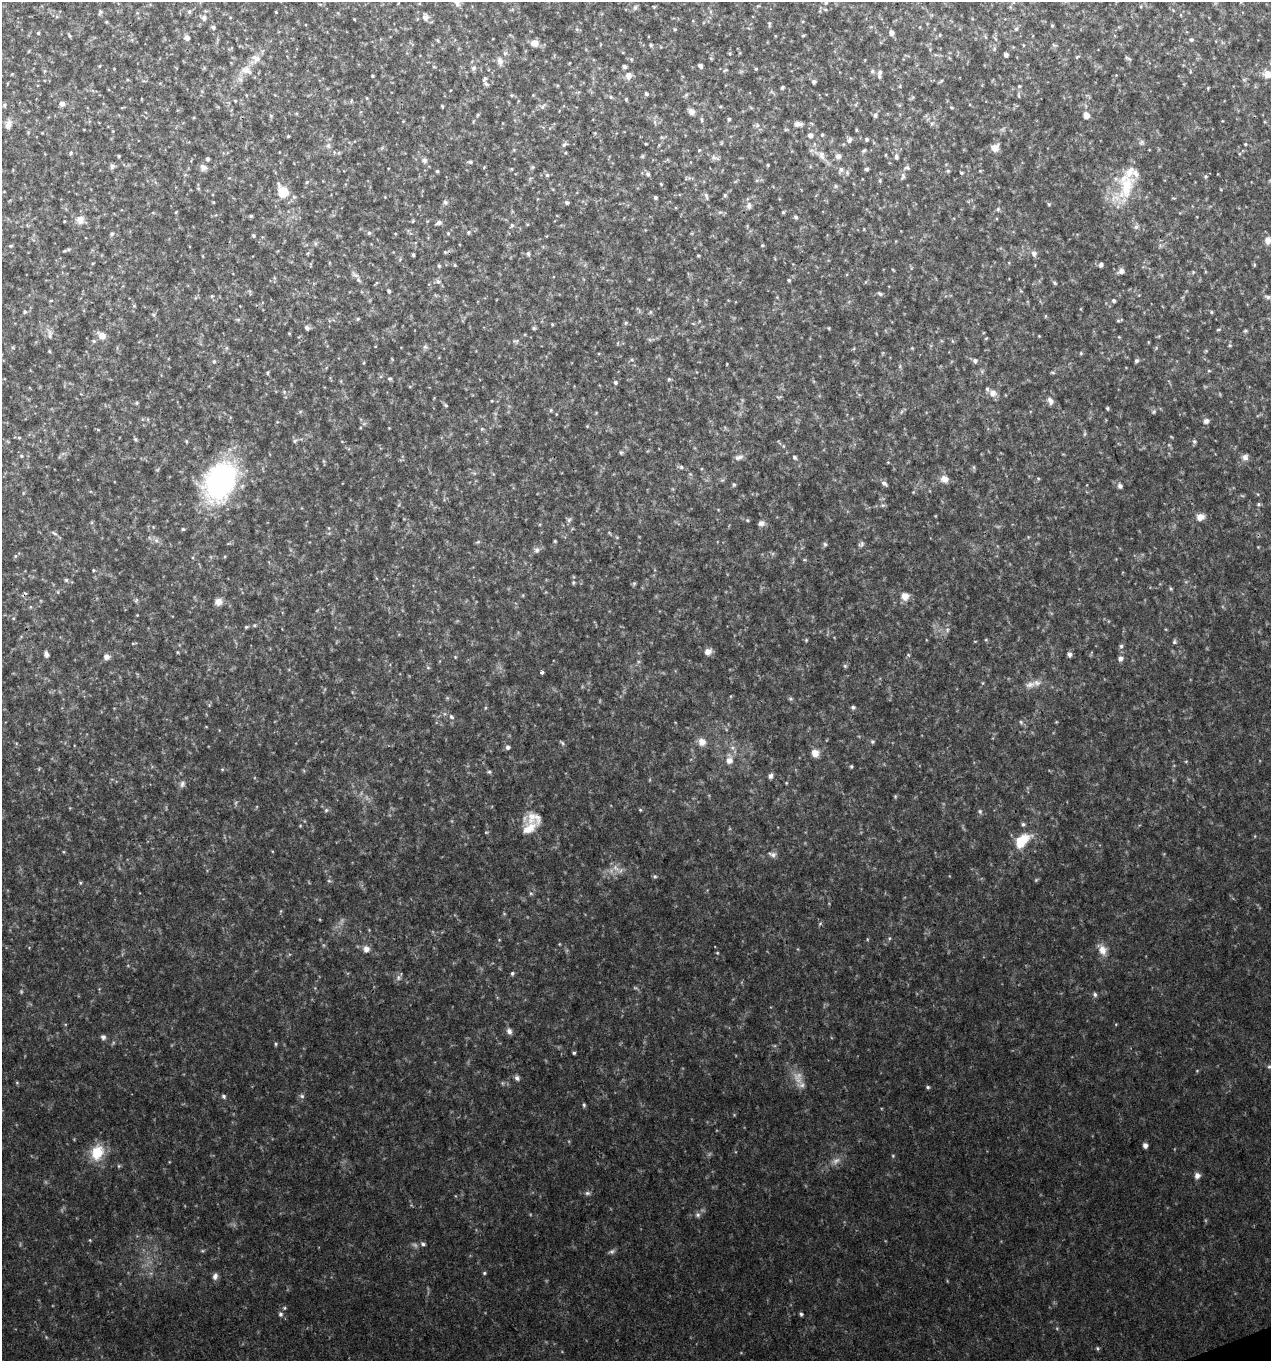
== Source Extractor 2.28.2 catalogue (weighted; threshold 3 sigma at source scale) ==
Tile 6 of 4 x 4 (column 2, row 2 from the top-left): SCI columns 1396-2664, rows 2722-4080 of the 5274 x 5444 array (HDU 1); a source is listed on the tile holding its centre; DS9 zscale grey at full resolution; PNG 1273 x 1363 px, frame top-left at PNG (2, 2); no overlay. Shown black and unused: <1% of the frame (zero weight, under 3 of 4 exposures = <1% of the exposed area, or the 3 px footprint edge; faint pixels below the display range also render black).
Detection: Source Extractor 2.28.2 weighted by HDU 2 'WHT'; one run over the whole footprint, this tile lists its part. Background 0.0305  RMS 0.0038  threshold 0.0171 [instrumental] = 3 sigma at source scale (4.5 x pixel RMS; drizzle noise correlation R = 1.50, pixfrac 1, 0.0396/0.0396 arcsec/px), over >= 5 px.
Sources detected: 466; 20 too faint to see at this stretch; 1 cosmic-ray / hot-pixel residue — not listed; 11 inside a brighter listed object's ellipse — not listed separately; the other 434 listed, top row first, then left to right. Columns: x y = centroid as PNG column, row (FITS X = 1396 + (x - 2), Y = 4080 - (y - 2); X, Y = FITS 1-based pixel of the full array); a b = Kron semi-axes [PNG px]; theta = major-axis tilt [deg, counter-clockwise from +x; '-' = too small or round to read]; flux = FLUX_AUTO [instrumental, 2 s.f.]
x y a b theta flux
1013 2 5 3 - 0.4
826 3 6 5 - 0.64
758 6 5 4 - 0.39
635 7 8 6 56 0.96
654 7 4 4 - 0.4
825 9 6 4 -1 0.56
189 11 6 6 - 0.98
100 12 8 5 71 0.74
276 12 3 2 - 0.29
711 12 6 4 -72 0.65
1181 15 5 3 - 0.32
425 17 8 7 - 2.1
204 18 8 7 - 1.8
354 19 3 2 - 0.3
693 21 5 3 - 0.3
106 22 4 4 - 0.4
769 24 8 4 -86 0.65
1052 25 5 4 - 0.5
213 27 6 5 - 0.83
675 29 5 4 - 0.47
1016 29 7 5 57 0.83
38 33 4 3 - 0.57
891 33 5 5 - 1.9
69 35 7 3 -52 0.51
803 35 5 3 - 0.41
940 35 5 5 - 0.45
187 38 6 5 - 2
437 40 5 4 - 0.46
1191 40 6 5 - 0.91
534 43 9 8 - 2.8
651 45 5 4 - 0.67
1023 45 5 3 - 0.33
1054 45 7 4 -44 0.62
994 49 6 4 48 0.64
29 51 5 3 - 0.35
505 53 7 6 - 1.1
730 53 4 4 - 0.52
1006 55 4 4 - 1.6
1077 57 7 4 30 0.5
1126 57 7 6 - 0.78
711 58 6 5 - 0.49
631 59 5 4 - 0.52
500 61 13 8 -74 2.3
569 63 3 2 - 0.31
100 66 5 3 - 0.34
700 66 5 4 - 1.4
434 67 5 3 - 0.34
625 67 4 4 - 1.1
473 68 7 6 - 1.2
756 69 4 4 - 0.46
246 70 20 14 3 5.9
725 70 7 3 22 0.43
44 71 6 4 71 0.47
872 71 6 6 - 0.93
1190 72 6 3 -90 0.44
880 73 9 6 71 1.4
12 74 4 3 - 0.33
1267 74 10 9 - 3.9
372 76 3 2 - 0.37
628 76 9 8 - 2.7
941 81 7 3 36 0.47
814 82 4 4 - 0.87
486 84 8 5 -33 0.99
557 85 5 3 - 0.38
900 86 5 3 - 0.45
1019 86 5 4 - 0.52
782 87 4 3 - 0.65
1208 88 4 4 - 0.4
646 94 5 4 - 0.89
511 95 6 5 - 0.58
533 95 4 4 - 0.34
686 95 7 4 46 0.63
1019 95 9 3 -85 0.69
611 97 6 6 - 0.91
913 97 6 4 90 0.52
366 98 5 3 - 0.37
626 99 6 4 -75 0.54
235 101 5 4 - 0.42
351 101 6 3 72 0.46
62 104 5 5 - 2.2
4 105 6 5 - 0.63
442 106 4 3 - 0.51
543 106 12 6 45 1.4
951 107 5 3 - 0.46
751 108 6 4 -20 0.44
691 112 7 6 - 2.4
478 115 5 4 - 0.5
875 115 8 6 73 0.96
1086 115 8 7 - 2.6
729 119 5 5 - 0.63
702 120 8 4 -83 0.7
403 121 4 4 - 0.29
655 122 9 4 -82 0.93
8 124 12 8 76 2.4
798 124 13 7 -3 2
932 124 8 5 61 0.94
757 125 6 6 - 1
856 130 4 3 - 0.45
28 132 5 4 - 0.43
42 133 5 3 - 0.31
810 135 5 5 - 1.9
822 135 5 4 - 0.55
288 136 4 3 - 0.39
662 137 7 5 -20 0.68
866 139 5 5 - 0.65
849 140 8 6 58 1.4
646 143 5 2 - 0.37
564 144 9 5 25 1
1245 144 4 4 - 0.39
328 146 8 7 - 1.4
995 148 8 7 - 4.1
699 150 5 4 - 0.43
864 150 6 4 38 0.67
334 152 6 3 -72 0.49
71 153 6 4 65 0.69
565 153 5 4 - 0.44
821 155 18 9 -60 3.7
885 155 5 3 - 0.38
119 156 4 3 - 0.44
642 156 6 5 - 0.57
838 156 8 7 - 1.7
896 157 7 5 -86 1.1
715 158 14 6 -18 1.8
208 159 4 4 - 0.84
424 160 8 8 - 1.4
470 162 7 5 1 0.81
768 165 4 3 - 0.41
112 166 7 7 - 1.1
203 167 9 8 - 1.8
532 167 7 5 21 0.61
907 168 10 7 5 1.2
511 169 4 4 - 0.38
867 169 4 4 - 0.89
841 170 9 6 57 1.4
437 171 4 4 - 0.53
948 171 5 5 - 0.6
980 171 4 4 - 0.37
847 173 7 5 -71 0.86
961 173 5 4 - 0.45
648 174 7 5 -73 1.1
547 175 5 5 - 0.8
903 176 10 5 73 1.1
880 180 5 4 - 0.51
307 182 5 5 - 0.6
661 184 4 3 - 0.42
835 186 6 5 - 0.76
1126 187 53 23 58 21
283 192 13 10 -58 10
725 195 5 5 - 0.69
706 196 10 5 -76 1.1
294 197 6 6 - 0.86
385 197 4 4 - 0.28
655 198 5 4 - 0.74
213 202 4 3 - 0.33
445 202 8 6 -63 0.99
567 202 5 4 - 0.98
1049 204 5 4 - 0.47
749 206 9 7 -76 1.6
998 209 6 5 - 0.74
176 212 3 3 - 0.35
720 212 6 5 - 0.81
783 212 5 4 - 0.55
153 213 5 3 - 0.31
251 216 5 4 - 0.63
796 217 5 5 - 0.82
80 220 11 10 - 3.5
64 221 3 2 - 0.32
413 221 5 4 - 0.44
439 223 8 5 18 1.2
527 224 5 3 - 0.34
512 225 7 5 61 0.77
1136 227 8 7 - 1.3
864 229 5 3 - 0.29
469 232 6 5 - 0.7
369 233 6 5 - 0.82
448 233 6 5 - 0.59
112 234 7 5 43 0.8
253 235 5 4 - 0.63
1268 240 9 7 87 2.4
896 241 5 3 - 0.28
315 243 7 5 90 0.77
762 245 4 4 - 0.47
11 246 6 4 4 0.53
64 251 9 4 15 0.67
445 252 8 5 13 0.76
308 253 6 4 71 0.5
1034 253 8 7 - 1.7
528 254 6 5 - 0.9
413 255 3 3 - 0.66
698 255 4 3 - 0.45
203 256 5 3 - 0.31
400 259 6 4 57 0.53
93 263 5 3 - 0.32
1101 264 6 5 - 1.1
455 265 4 4 - 0.47
1254 265 5 4 - 0.42
439 266 5 4 - 0.64
893 270 5 3 - 0.35
1121 271 8 6 22 2.2
1193 272 6 5 - 0.56
355 275 11 6 -36 1.4
789 280 4 4 - 0.6
438 282 8 7 - 1.3
865 282 5 4 - 0.41
376 283 7 3 44 0.42
1054 283 7 5 -42 0.61
389 291 4 4 - 0.85
1021 291 6 3 -71 0.47
880 294 7 5 -27 0.89
212 296 5 4 - 0.51
1268 297 10 5 -10 1.1
51 301 5 3 - 0.41
1113 301 5 4 - 0.77
134 306 5 4 - 0.49
25 312 5 5 - 0.63
650 312 6 5 - 0.63
1211 312 5 4 - 0.48
153 315 6 6 - 0.76
1045 316 5 3 - 0.42
358 319 5 4 - 0.49
238 320 6 4 0 0.63
1118 321 6 4 15 0.53
626 323 6 5 - 0.6
552 324 4 4 - 0.4
307 328 6 6 - 1.1
534 328 5 5 - 0.69
829 328 4 4 - 0.39
1218 330 7 3 1 0.45
1245 331 4 4 - 0.59
289 333 4 3 - 0.37
50 334 16 8 -81 2.1
102 336 12 8 -39 3.3
1039 336 4 4 - 0.3
1119 337 4 3 - 0.35
986 338 4 4 - 0.43
650 340 6 4 -19 0.62
94 341 6 5 - 0.64
516 341 11 6 5 1.2
1148 342 5 3 - 0.29
618 343 6 3 71 0.38
1230 345 6 5 - 0.55
425 347 7 7 - 1
226 348 7 4 89 0.63
912 348 4 4 - 0.36
49 351 4 4 - 0.45
1206 351 5 4 - 0.38
1081 353 5 4 - 0.47
392 359 5 3 - 0.36
214 361 6 5 - 0.69
975 361 7 6 - 1.2
1136 361 5 5 - 0.92
363 363 5 3 - 0.36
900 366 6 4 72 0.61
982 371 7 4 -71 0.64
1209 371 5 3 - 0.42
268 373 6 4 61 0.52
1053 373 7 3 -1 0.52
390 379 6 5 - 0.68
669 379 6 5 - 0.54
341 381 5 3 - 0.37
615 382 5 5 - 0.8
410 386 5 3 - 0.34
284 392 6 5 - 0.68
993 393 11 9 -44 2.7
492 401 4 3 - 0.29
1050 401 9 6 -63 2
137 403 6 4 22 0.5
446 405 6 4 -40 0.56
1107 408 4 3 - 0.58
551 410 5 4 - 0.54
300 412 6 5 - 0.61
901 412 6 4 70 0.64
1154 412 7 5 50 0.69
1206 421 8 7 - 1.4
587 426 4 3 - 0.35
389 428 3 3 - 0.26
482 429 6 5 - 0.55
98 430 6 4 -2 0.4
1085 434 7 4 81 0.56
1171 437 7 2 -45 0.35
19 438 5 4 - 0.46
135 439 5 4 - 0.6
295 441 7 5 24 0.78
1194 441 6 6 - 0.82
783 446 6 4 -90 0.39
621 452 6 5 - 0.7
21 456 6 4 -22 0.62
739 457 12 7 19 1.8
794 457 6 5 - 0.76
1245 457 9 8 - 2.1
323 461 6 4 -71 0.48
888 462 4 3 - 0.34
681 467 7 6 - 0.91
974 467 6 4 -89 0.62
474 473 6 4 -17 0.57
1038 478 5 4 - 0.49
944 479 11 9 -30 2.9
220 481 36 25 60 93
884 483 8 5 -42 1.3
734 485 5 4 - 0.66
1120 486 6 5 - 1.3
913 492 4 4 - 0.31
23 493 6 3 72 0.44
1258 504 6 4 1 0.63
883 505 7 5 -1 0.79
718 509 5 3 - 0.31
1200 517 10 8 13 3
569 520 8 6 25 0.94
747 520 5 4 - 0.48
761 523 7 7 - 1.8
329 528 6 4 -88 0.48
183 529 5 4 - 0.54
54 533 9 4 -27 0.86
609 533 6 4 -33 0.44
617 537 5 4 - 0.41
156 540 8 7 - 1.4
555 541 3 3 - 0.44
478 542 6 5 - 0.63
825 544 6 6 - 0.87
861 544 9 7 43 1.1
1258 547 3 3 - 0.3
537 550 9 8 - 1.4
15 556 5 5 - 0.57
225 556 5 3 - 0.36
804 560 6 3 -8 0.43
93 570 5 4 - 0.5
376 578 5 3 - 0.35
66 580 6 5 - 0.73
573 582 6 5 - 0.59
634 584 6 5 - 0.6
1171 588 5 4 - 0.59
58 592 5 4 - 0.51
523 595 5 3 - 0.35
905 596 9 9 - 3.7
136 600 7 5 68 0.7
218 602 8 8 - 3
30 607 6 4 -89 0.45
137 615 3 3 - 0.27
254 625 6 4 20 0.61
246 627 6 4 15 0.57
947 630 7 5 -71 1
806 640 5 5 - 0.49
986 640 5 4 - 0.47
1174 642 7 5 74 0.74
134 643 8 3 8 0.45
1121 646 5 5 - 0.85
177 652 4 3 - 0.4
708 652 8 7 - 2.6
46 654 6 5 - 1.3
1069 654 5 5 - 1.4
908 655 6 5 - 0.55
106 657 7 6 - 1.9
455 657 5 4 - 0.4
1121 658 7 6 - 1.6
845 666 6 5 - 0.69
428 668 6 4 -1 0.54
542 672 4 3 - 1.1
983 683 6 4 90 0.45
1030 684 16 10 16 3.3
731 696 5 3 - 0.33
791 699 7 4 -7 0.64
853 707 6 5 - 0.9
485 708 5 3 - 0.44
451 717 9 6 -45 1.1
1021 722 7 5 -67 0.74
1056 722 5 3 - 0.34
872 741 6 5 - 0.74
702 742 10 9 - 3.2
562 743 9 4 -44 0.7
508 747 5 5 - 1.2
732 748 7 6 - 1.3
815 753 8 7 - 4
729 760 11 8 89 3.3
1186 761 5 3 - 0.41
851 766 4 4 - 0.54
222 769 5 4 - 0.42
489 772 7 5 -1 0.7
770 776 7 5 54 1.4
786 783 4 4 - 0.35
182 784 10 8 72 1.5
895 796 6 4 72 0.5
326 810 6 6 - 0.8
640 810 4 3 - 0.42
980 811 7 5 -74 0.79
534 818 26 16 -1 6.7
1023 824 6 5 - 0.77
300 826 5 3 - 0.35
1022 841 16 9 43 14
772 854 13 7 -22 1.8
616 868 17 7 -42 3
655 876 6 6 - 0.72
1036 880 6 4 45 0.54
329 881 6 5 - 0.68
80 883 5 4 - 0.46
531 893 6 4 -28 0.59
281 911 5 3 - 0.37
820 924 6 4 3 0.53
889 938 5 5 - 0.61
559 944 5 3 - 0.31
366 949 9 8 - 2.3
1102 950 16 10 -61 4.3
717 953 5 4 - 0.44
512 973 5 4 - 0.74
398 978 8 7 - 1.3
1095 994 6 5 - 0.99
509 1031 8 6 -66 1.6
103 1037 7 6 - 1.2
276 1044 5 5 - 0.58
574 1053 3 3 - 0.62
1269 1067 6 6 - 0.8
517 1078 7 6 - 1.2
798 1078 24 13 -80 5.6
17 1083 5 5 - 0.48
928 1087 4 4 - 0.65
224 1096 6 5 - 0.89
302 1096 7 6 - 0.98
584 1105 6 4 -81 0.65
1145 1145 5 4 - 1.9
97 1152 18 14 68 12
893 1156 5 4 - 0.47
836 1161 15 9 31 3
119 1166 6 5 - 0.56
1197 1176 8 7 - 2.1
587 1193 7 5 0 1.1
698 1215 8 7 - 1.2
90 1240 4 4 - 0.38
423 1244 6 6 - 1
612 1251 9 6 22 1.1
484 1273 5 4 - 0.57
215 1276 9 6 75 1.7
284 1308 6 4 -20 0.53
280 1314 7 6 - 1.1
801 1314 4 4 - 0.74
1097 1348 5 4 - 0.59
Isophote crosses this tile's border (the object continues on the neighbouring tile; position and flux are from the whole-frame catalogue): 4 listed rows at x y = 1013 2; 1267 74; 1268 240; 1269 1067
Unlisted compact peaks at least as high as the median listed source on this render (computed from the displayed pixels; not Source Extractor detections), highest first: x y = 1205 176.